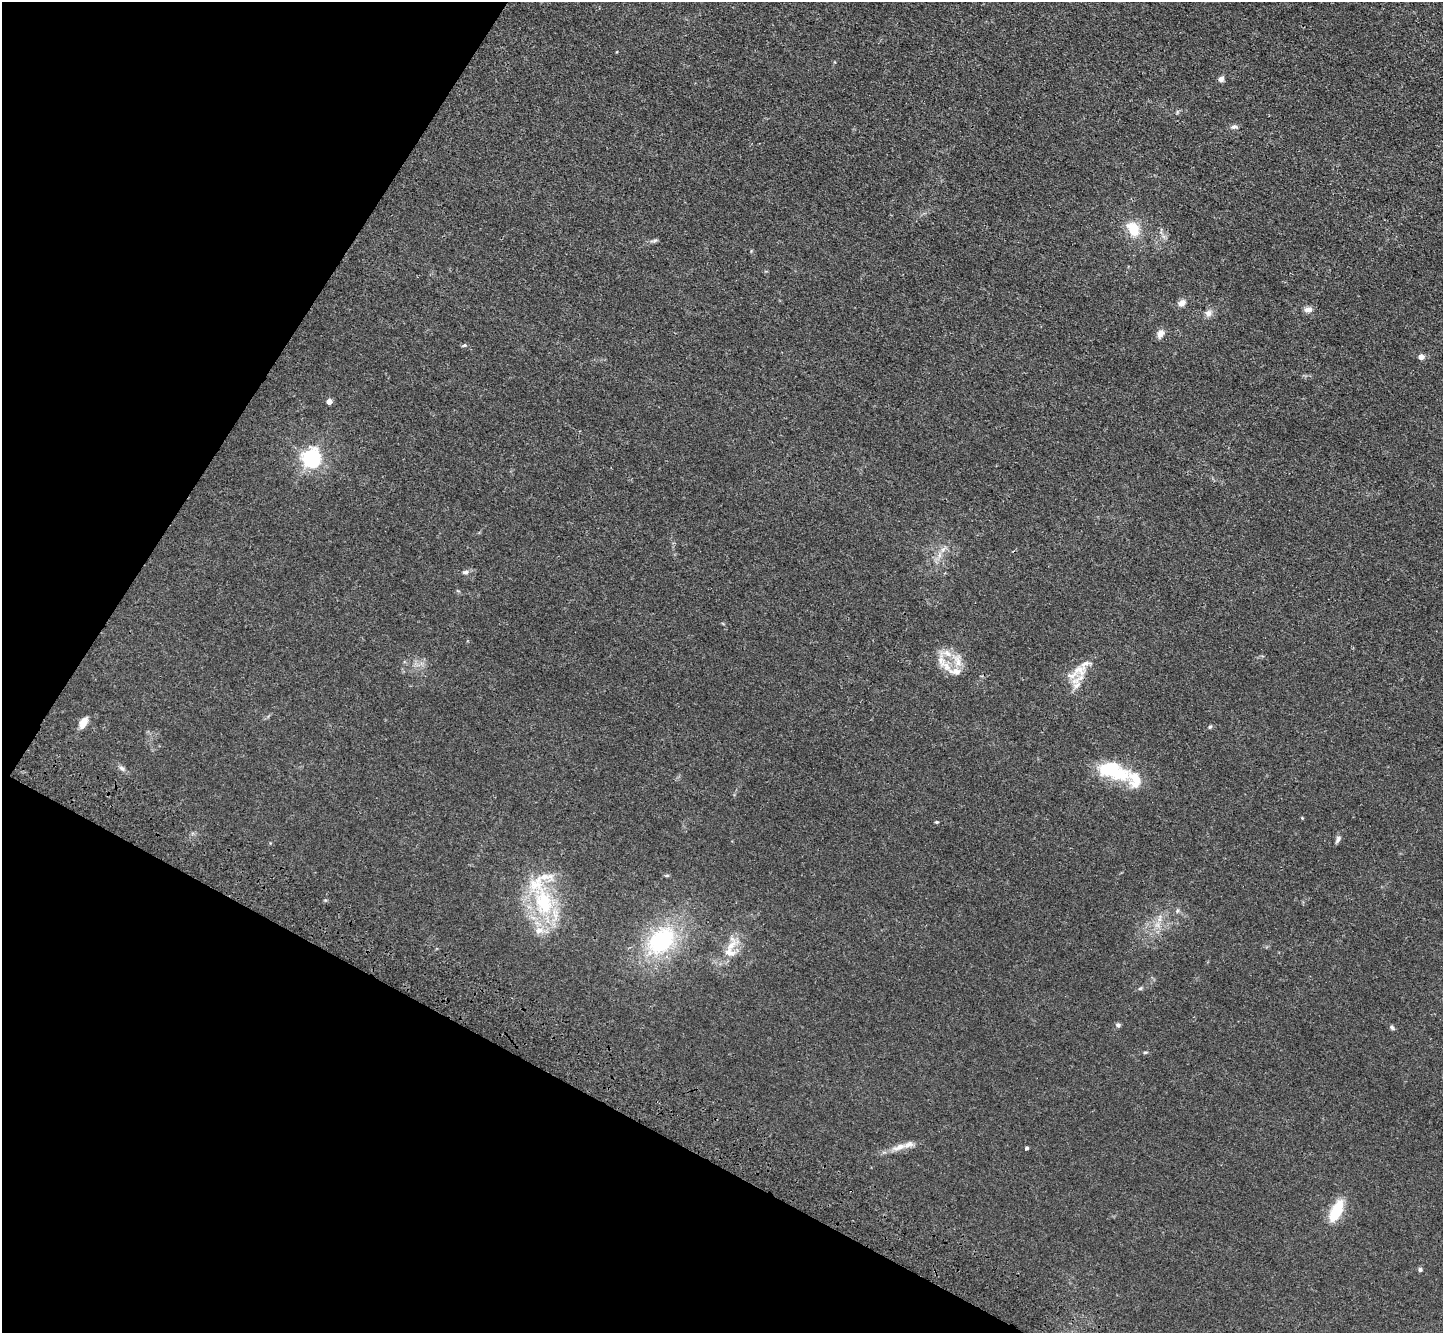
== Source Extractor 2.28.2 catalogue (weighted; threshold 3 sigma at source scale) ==
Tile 9 of 4 x 4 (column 1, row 3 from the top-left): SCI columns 69-1509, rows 1723-3053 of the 5900 x 5969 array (HDU 1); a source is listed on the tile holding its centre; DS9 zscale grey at full resolution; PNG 1445 x 1335 px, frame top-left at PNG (2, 2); no overlay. Shown black and unused: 25% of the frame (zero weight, under 3 of 4 exposures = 6% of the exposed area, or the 3 px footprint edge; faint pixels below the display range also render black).
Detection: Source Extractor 2.28.2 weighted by HDU 2 'WHT'; one run over the whole footprint, this tile lists its part. Background 0.0123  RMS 0.0047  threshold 0.021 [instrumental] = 3 sigma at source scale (4.5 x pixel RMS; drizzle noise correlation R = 1.50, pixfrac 1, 0.05/0.05 arcsec/px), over >= 5 px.
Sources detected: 49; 1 inside a brighter object's white glare — not listed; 10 inside a brighter listed object's ellipse — not listed separately; the other 38 listed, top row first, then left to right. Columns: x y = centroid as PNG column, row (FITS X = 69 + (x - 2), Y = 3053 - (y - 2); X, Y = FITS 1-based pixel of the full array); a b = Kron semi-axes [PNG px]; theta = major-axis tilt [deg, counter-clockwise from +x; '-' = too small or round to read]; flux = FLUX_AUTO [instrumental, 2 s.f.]
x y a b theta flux
1221 79 7 6 - 1.5
1234 127 9 5 6 1.2
1133 229 17 12 -56 9.9
655 240 8 4 19 0.84
1182 303 10 8 34 2.3
1308 309 11 6 8 2
1208 313 9 8 - 2.3
1160 334 11 7 67 2.7
464 345 7 4 19 0.6
1421 357 4 4 - 4
329 402 4 4 - 3.4
311 457 7 7 - 150
943 549 9 4 37 1.4
466 572 6 6 - 1.2
958 661 18 8 -83 4.4
946 666 23 10 -49 6.7
1079 670 21 15 0 6.8
1077 685 12 8 37 2.9
83 723 15 8 63 4
1210 727 5 4 - 0.62
122 768 10 5 -37 1.3
1120 774 32 17 -1 16
936 822 4 4 - 0.47
1338 839 10 5 62 1.3
667 875 6 4 2 0.57
544 902 39 25 -78 35
1177 911 6 4 47 0.75
1157 925 7 6 - 2
662 941 34 25 46 43
731 945 29 12 67 8.2
1140 988 6 4 2 0.63
1118 1025 7 5 -12 0.91
1392 1027 7 5 -51 0.8
1145 1052 6 4 7 0.56
899 1147 22 8 20 4.7
1027 1148 4 3 - 0.85
1336 1210 26 11 63 15
1420 1270 6 5 - 0.82